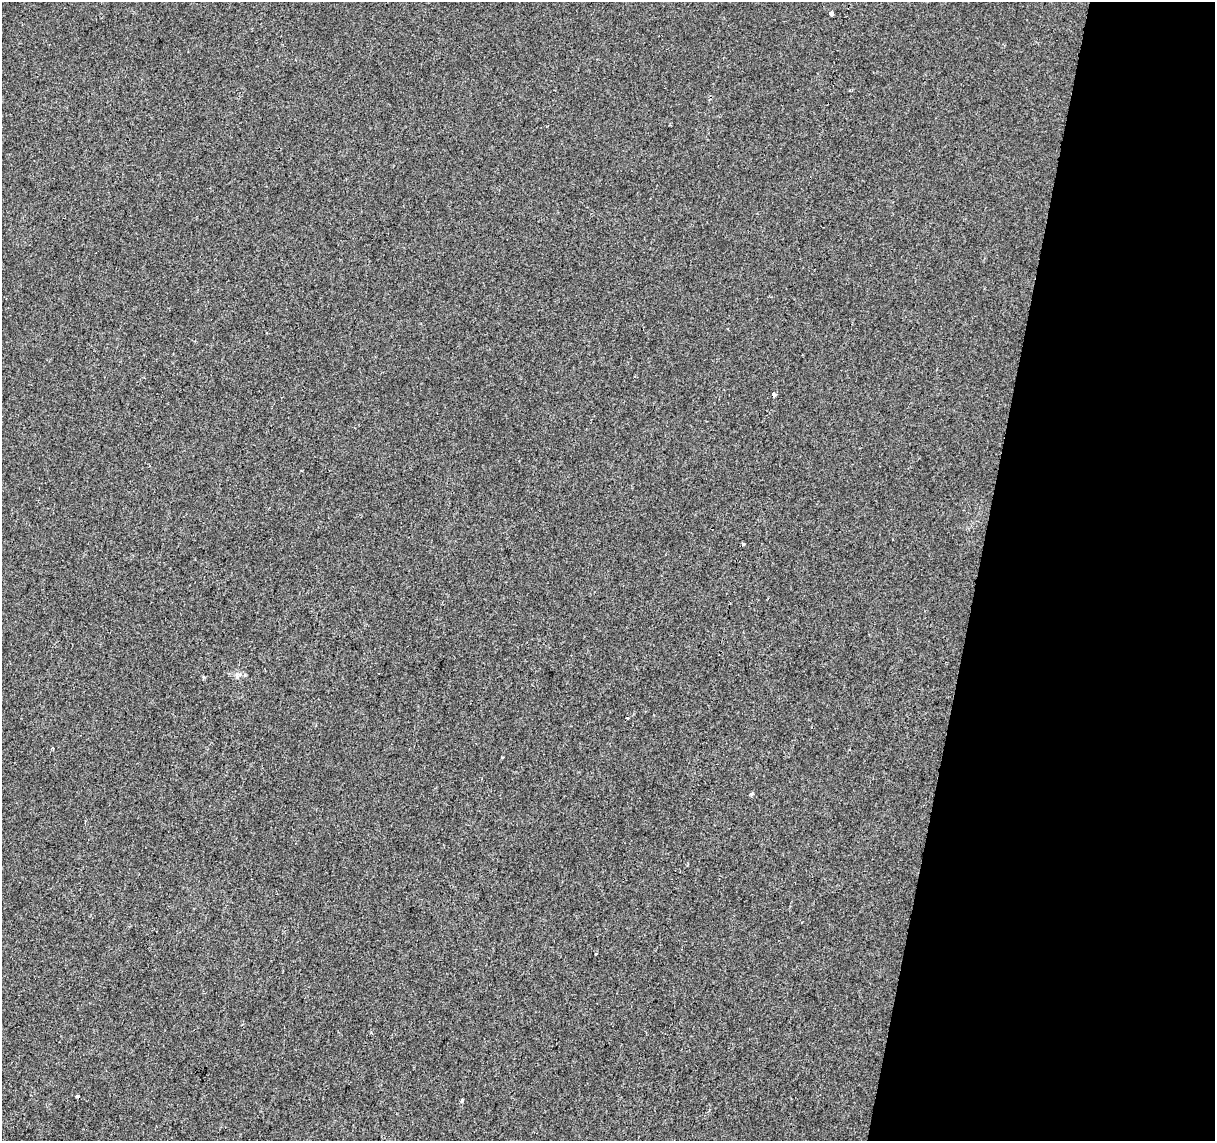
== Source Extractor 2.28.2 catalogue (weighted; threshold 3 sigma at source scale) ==
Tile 8 of 4 x 4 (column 4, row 2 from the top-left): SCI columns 3646-4858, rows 2564-3702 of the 4858 x 5067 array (HDU 1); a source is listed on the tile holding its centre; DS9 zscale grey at full resolution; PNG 1217 x 1143 px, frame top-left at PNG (2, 2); no overlay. Shown black and unused: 20% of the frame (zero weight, under 2 of 3 exposures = <1% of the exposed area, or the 3 px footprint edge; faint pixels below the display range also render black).
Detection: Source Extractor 2.28.2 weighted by HDU 2 'WHT'; one run over the whole footprint, this tile lists its part. Background -2.32e-05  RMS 0.0042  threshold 0.0189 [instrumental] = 3 sigma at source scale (4.5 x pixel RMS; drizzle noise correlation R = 1.50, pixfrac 1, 0.0396/0.0396 arcsec/px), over >= 5 px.
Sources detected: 10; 2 cosmic-ray / hot-pixel residue — not listed; the other 8 listed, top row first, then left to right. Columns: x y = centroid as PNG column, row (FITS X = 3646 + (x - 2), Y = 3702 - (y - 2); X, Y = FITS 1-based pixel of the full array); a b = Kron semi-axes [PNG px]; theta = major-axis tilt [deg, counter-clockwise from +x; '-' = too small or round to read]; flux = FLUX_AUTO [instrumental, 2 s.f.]
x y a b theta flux
831 14 4 3 - 2
774 394 4 3 - 11
203 677 4 4 - 0.56
52 748 4 3 - 0.43
752 794 4 3 - 2.8
596 954 3 2 - 0.57
77 1096 4 3 - 2.1
462 1101 3 3 - 1.5
Overlapping masked pixels (flux is a lower limit): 1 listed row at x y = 774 394